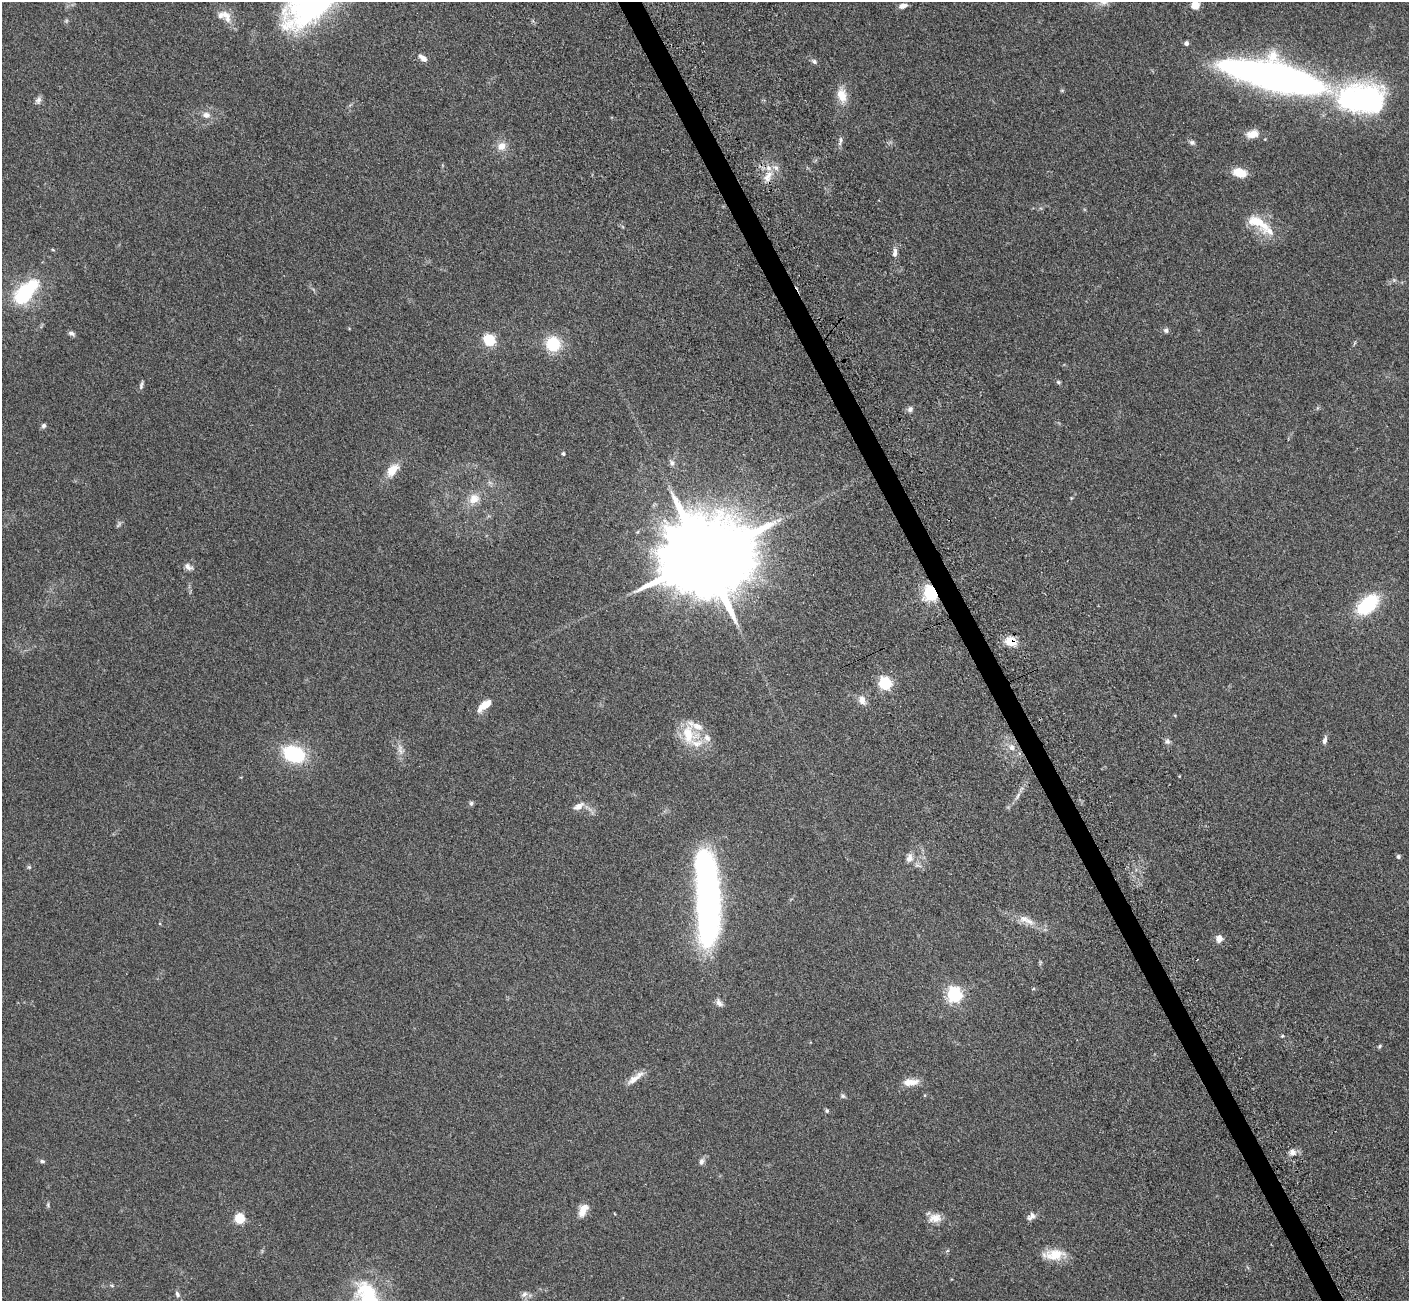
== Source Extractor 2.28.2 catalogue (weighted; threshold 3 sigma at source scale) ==
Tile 6 of 4 x 4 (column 2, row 2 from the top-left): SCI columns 1564-2970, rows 3075-4373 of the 5945 x 5933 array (HDU 1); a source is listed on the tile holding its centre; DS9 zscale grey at full resolution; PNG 1411 x 1303 px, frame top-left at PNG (2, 2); no overlay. Shown black and unused: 2% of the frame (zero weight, under 3 of 5 exposures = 10% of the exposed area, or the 3 px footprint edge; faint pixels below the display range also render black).
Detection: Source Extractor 2.28.2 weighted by HDU 2 'WHT'; one run over the whole footprint, this tile lists its part. Background 0.246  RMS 0.0083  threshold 0.0373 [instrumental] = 3 sigma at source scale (4.5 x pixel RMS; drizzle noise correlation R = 1.50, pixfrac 1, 0.05/0.05 arcsec/px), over >= 5 px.
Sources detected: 91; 1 too faint to see at this stretch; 3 inside a brighter object's white glare — not listed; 7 inside a brighter listed object's ellipse — not listed separately; the other 80 listed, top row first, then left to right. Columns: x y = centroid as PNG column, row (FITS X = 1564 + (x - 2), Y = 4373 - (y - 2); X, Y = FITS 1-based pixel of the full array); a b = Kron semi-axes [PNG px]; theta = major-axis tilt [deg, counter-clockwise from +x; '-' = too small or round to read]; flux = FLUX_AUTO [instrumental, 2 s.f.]
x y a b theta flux
1195 5 5 5 - 31
903 6 8 5 14 4.2
226 16 22 11 -59 9.4
1186 43 5 5 - 2.2
423 58 11 6 -40 4.6
814 61 7 6 - 2
1274 76 86 22 -14 520
1062 90 6 3 19 0.89
842 95 21 12 -78 11
38 100 10 8 59 2.7
1359 101 58 28 25 130
206 115 10 8 -7 4.6
1252 134 14 9 14 8.5
841 140 12 4 84 2.4
1192 142 7 7 - 2
502 146 12 11 - 7
1240 173 17 11 -14 11
768 177 17 8 61 7.6
1257 222 37 14 -33 23
53 250 5 3 - 0.77
895 252 13 6 84 3.8
26 292 36 17 48 55
1166 330 7 6 - 2.1
71 333 10 5 -28 2.1
489 340 6 6 - 50
553 344 15 14 - 27
1058 382 6 5 - 1.2
141 385 11 4 79 1.9
910 409 9 7 54 2.5
44 425 7 5 46 1.8
563 454 4 4 - 1.5
672 463 8 7 - 2.7
392 470 19 11 47 11
474 499 13 12 - 10
704 557 31 19 22 16000
188 567 12 6 -33 3.5
931 593 6 5 - 220
1368 604 27 15 43 44
1011 641 13 11 -6 11
885 683 6 5 - 120
862 700 9 7 -78 6.5
483 706 18 8 51 8.7
688 734 25 13 -81 21
707 738 13 9 -56 5.9
1325 740 10 5 77 2.9
1167 741 7 6 - 2.4
1012 747 9 8 - 4.2
400 750 16 7 -82 5
294 754 19 13 -21 60
1018 796 10 3 69 2.1
471 803 6 5 - 1.6
578 806 16 8 30 5.6
1398 857 5 5 - 1.7
909 858 13 9 76 5.1
29 867 6 5 - 1.1
707 890 89 19 -87 350
1024 919 15 9 -16 7
1219 938 9 7 -86 5.2
954 994 6 6 - 200
719 1003 12 7 -52 3.1
1282 1036 5 4 - 0.79
1380 1046 6 4 38 1.1
633 1079 21 9 32 7.8
910 1082 21 8 4 8.6
843 1096 7 5 -32 1.5
827 1111 5 5 - 1.2
1292 1152 9 8 - 4
42 1161 6 5 - 1.4
701 1162 9 6 77 2.8
48 1205 7 4 -90 1.2
583 1210 16 9 64 7.7
1031 1216 12 8 40 3.5
935 1218 17 11 10 8.2
239 1219 5 5 - 54
947 1251 6 3 18 0.9
1054 1254 29 13 3 16
112 1286 6 3 -20 1
369 1291 41 16 -35 32
177 1294 8 6 -64 2.2
524 1294 10 6 21 2.7
Overlapping masked pixels (flux is a lower limit): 2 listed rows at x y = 931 593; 1011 641
Isophote crosses this tile's border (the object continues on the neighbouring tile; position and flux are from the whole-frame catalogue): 3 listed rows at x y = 1195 5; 1274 76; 369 1291